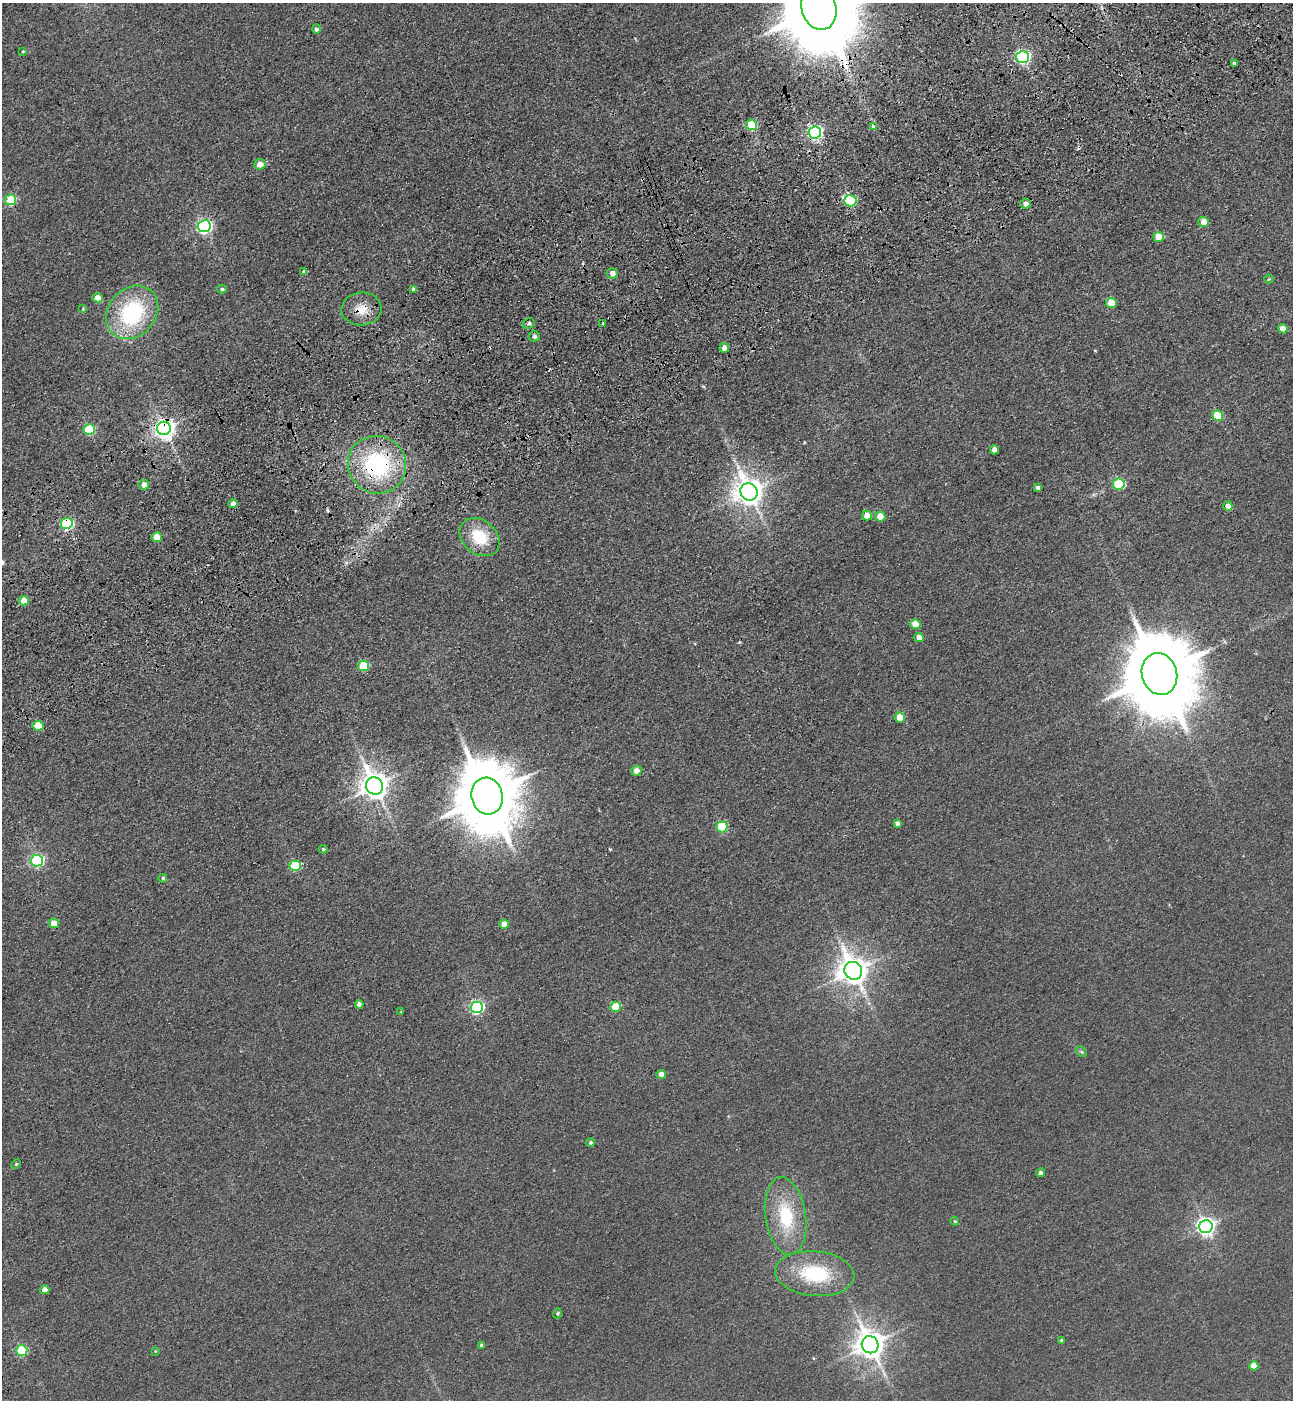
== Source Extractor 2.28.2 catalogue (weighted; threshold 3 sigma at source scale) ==
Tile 10 of 4 x 4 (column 2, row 3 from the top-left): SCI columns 1638-2928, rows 1510-2907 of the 5727 x 5814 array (HDU 1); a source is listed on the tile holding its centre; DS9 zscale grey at full resolution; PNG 1295 x 1402 px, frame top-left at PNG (2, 3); each listed source drawn as its Kron ellipse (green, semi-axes under 4 px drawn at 4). Shown black and unused: <1% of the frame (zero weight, under 3 of 4 exposures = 6% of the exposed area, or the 3 px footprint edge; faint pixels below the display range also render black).
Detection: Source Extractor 2.28.2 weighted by HDU 2 'WHT'; one run over the whole footprint, this tile lists its part. Background 0.0395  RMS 0.0066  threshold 0.0299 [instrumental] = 3 sigma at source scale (4.5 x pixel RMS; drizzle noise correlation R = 1.50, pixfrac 1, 0.05/0.05 arcsec/px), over >= 5 px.
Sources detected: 89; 3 cosmic-ray / hot-pixel residue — neither listed nor drawn; the other 86 listed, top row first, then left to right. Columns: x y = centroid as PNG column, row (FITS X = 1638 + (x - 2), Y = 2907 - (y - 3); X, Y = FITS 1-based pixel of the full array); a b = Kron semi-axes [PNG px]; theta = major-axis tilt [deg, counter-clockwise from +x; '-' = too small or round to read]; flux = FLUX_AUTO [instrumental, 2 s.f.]
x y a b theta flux
819 8 22 17 -72 11000
316 29 4 4 - 1.5
23 51 3 3 - 0.59
1023 57 6 6 - 150
1234 63 3 3 - 1.3
751 125 5 5 - 32
873 127 4 3 - 45
815 132 6 6 - 190
260 164 5 5 - 6.1
11 200 5 5 - 35
850 201 6 5 - 66
1025 204 5 5 - 2.5
1204 222 5 5 - 7.3
204 226 6 6 - 180
1158 237 5 5 - 11
304 272 4 4 - 2.2
612 273 5 5 - 4.7
1269 279 4 4 - 0.62
222 289 5 4 - 1.2
414 289 4 4 - 2.7
98 298 5 4 - 6.1
1111 303 5 5 - 19
83 309 4 4 - 0.56
361 309 20 16 4 12
132 312 29 23 48 66
529 323 6 5 - 1.5
603 324 3 3 - 1.4
1283 329 5 4 - 5.8
534 336 6 5 - 1.9
724 348 5 4 - 5
1218 416 5 5 - 24
164 428 7 7 - 430
89 429 5 5 - 54
994 450 4 4 - 3
377 465 29 28 - 71
1119 484 6 5 - 56
144 485 5 5 - 5.4
1037 488 4 4 - 1.8
749 492 9 8 - 890
233 504 4 4 - 3.9
1228 506 4 4 - 4.2
867 516 5 5 - 7.4
880 516 5 5 - 10
67 523 6 5 - 94
157 537 5 5 - 11
480 537 22 16 -40 24
24 601 5 5 - 12
915 624 5 5 - 10
919 637 5 4 - 5.1
363 666 5 5 - 33
1159 674 21 17 -74 9000
900 718 5 5 - 13
38 726 5 5 - 13
637 771 5 5 - 5.5
375 786 9 8 - 880
487 796 18 15 -76 5900
897 823 4 4 - 2.1
722 827 5 5 - 44
323 849 4 4 - 0.89
37 861 6 6 - 100
295 866 5 5 - 46
163 878 4 4 - 1.1
54 923 5 5 - 8.8
504 924 5 4 - 8.5
853 971 9 8 - 960
359 1004 4 4 - 2.6
477 1007 6 6 - 120
616 1007 5 5 - 23
401 1012 3 3 - 0.53
1082 1052 6 4 -44 1
661 1074 5 4 - 4.1
590 1143 4 4 - 1.1
16 1164 5 3 - 0.72
1040 1173 4 4 - 1.8
786 1216 39 20 -82 38
955 1221 4 4 - 0.73
1206 1227 6 6 - 300
815 1274 40 22 -5 42
45 1290 5 4 - 6
557 1313 5 4 - 0.9
1061 1341 3 3 - 1.3
481 1345 4 4 - 0.77
870 1345 8 8 - 930
22 1350 5 5 - 50
155 1351 3 3 - 0.53
1254 1366 4 4 - 11
Overlapping masked pixels (flux is a lower limit): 9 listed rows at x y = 819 8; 873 127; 815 132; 361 309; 164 428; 377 465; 67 523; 1159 674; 38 726
Isophote crosses this tile's border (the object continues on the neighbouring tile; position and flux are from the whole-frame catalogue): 1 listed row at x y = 819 8